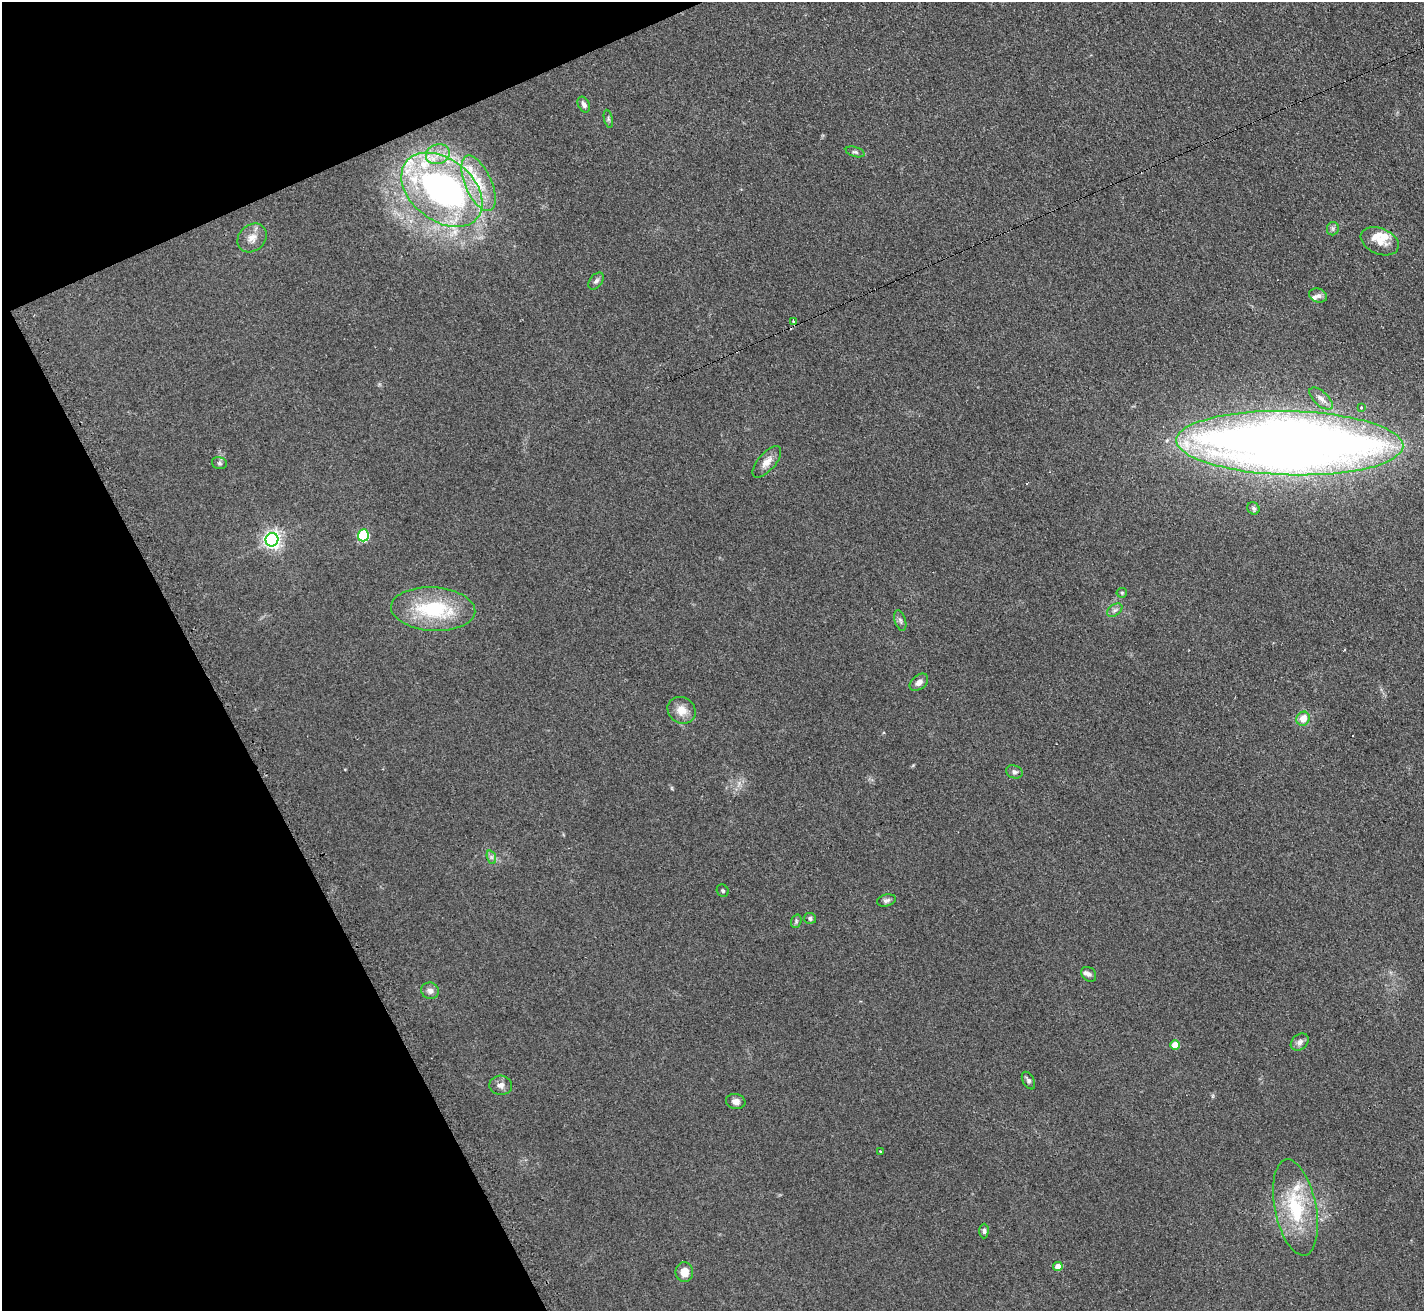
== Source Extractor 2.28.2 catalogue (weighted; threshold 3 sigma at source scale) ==
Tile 5 of 4 x 4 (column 1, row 2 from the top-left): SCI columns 8-1429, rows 2774-4082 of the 5712 x 5686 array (HDU 1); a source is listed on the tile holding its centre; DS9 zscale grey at full resolution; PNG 1426 x 1313 px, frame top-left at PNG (2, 2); each listed source drawn as its Kron ellipse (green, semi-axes under 4 px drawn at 4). Shown black and unused: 21% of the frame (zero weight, under 2 of 3 exposures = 2% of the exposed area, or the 3 px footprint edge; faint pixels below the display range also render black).
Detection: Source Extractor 2.28.2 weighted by HDU 2 'WHT'; one run over the whole footprint, this tile lists its part. Background 0.127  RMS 0.012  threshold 0.0528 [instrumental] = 3 sigma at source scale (4.5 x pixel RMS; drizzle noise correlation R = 1.50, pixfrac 1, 0.05/0.05 arcsec/px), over >= 5 px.
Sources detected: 56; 1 inside a brighter object's white glare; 1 cosmic-ray / hot-pixel residue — neither listed nor drawn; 9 inside a brighter listed object's ellipse — not listed separately; the other 45 listed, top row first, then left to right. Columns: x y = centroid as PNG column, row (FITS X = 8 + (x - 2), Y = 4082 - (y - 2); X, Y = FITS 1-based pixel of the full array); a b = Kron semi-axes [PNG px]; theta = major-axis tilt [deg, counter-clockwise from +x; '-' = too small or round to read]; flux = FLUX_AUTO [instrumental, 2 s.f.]
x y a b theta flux
584 104 8 5 -65 4.4
608 119 9 3 -77 2.1
855 152 9 5 -17 2.5
438 154 12 10 17 13
478 183 30 13 -66 33
442 190 45 31 -38 340
1333 229 6 6 - 2.5
252 238 16 13 43 11
1380 241 20 13 -23 15
596 281 10 6 50 3.4
1318 296 9 6 -18 4.4
794 322 3 3 - 6.1
1321 399 14 7 -43 7.3
1361 408 4 3 - 1.9
1290 443 113 32 -1 2000
767 462 19 8 49 10
219 463 7 5 -15 2.5
1253 508 6 5 - 2.4
363 535 6 5 - 100
272 540 7 6 - 510
1122 593 5 5 - 1.6
433 609 42 22 -3 85
1115 610 8 5 36 3.5
900 620 10 5 -72 3.4
919 682 10 7 40 6.7
681 710 14 13 - 14
1303 719 7 6 - 14
1014 772 8 6 -19 3.4
491 857 7 4 -71 2.5
723 891 6 5 - 2.2
887 900 9 6 13 3.5
810 918 6 5 - 2.8
796 921 7 5 72 2
1089 974 8 6 -44 3.3
430 991 9 8 - 5.3
1300 1042 10 7 42 4.8
1175 1045 5 4 - 22
1028 1081 9 5 -61 3.3
501 1085 11 9 -4 6
736 1101 10 7 -9 6.4
880 1151 3 2 - 0.82
1295 1207 49 20 -79 76
984 1231 7 4 89 2.9
1058 1266 5 4 - 14
684 1272 10 9 - 12